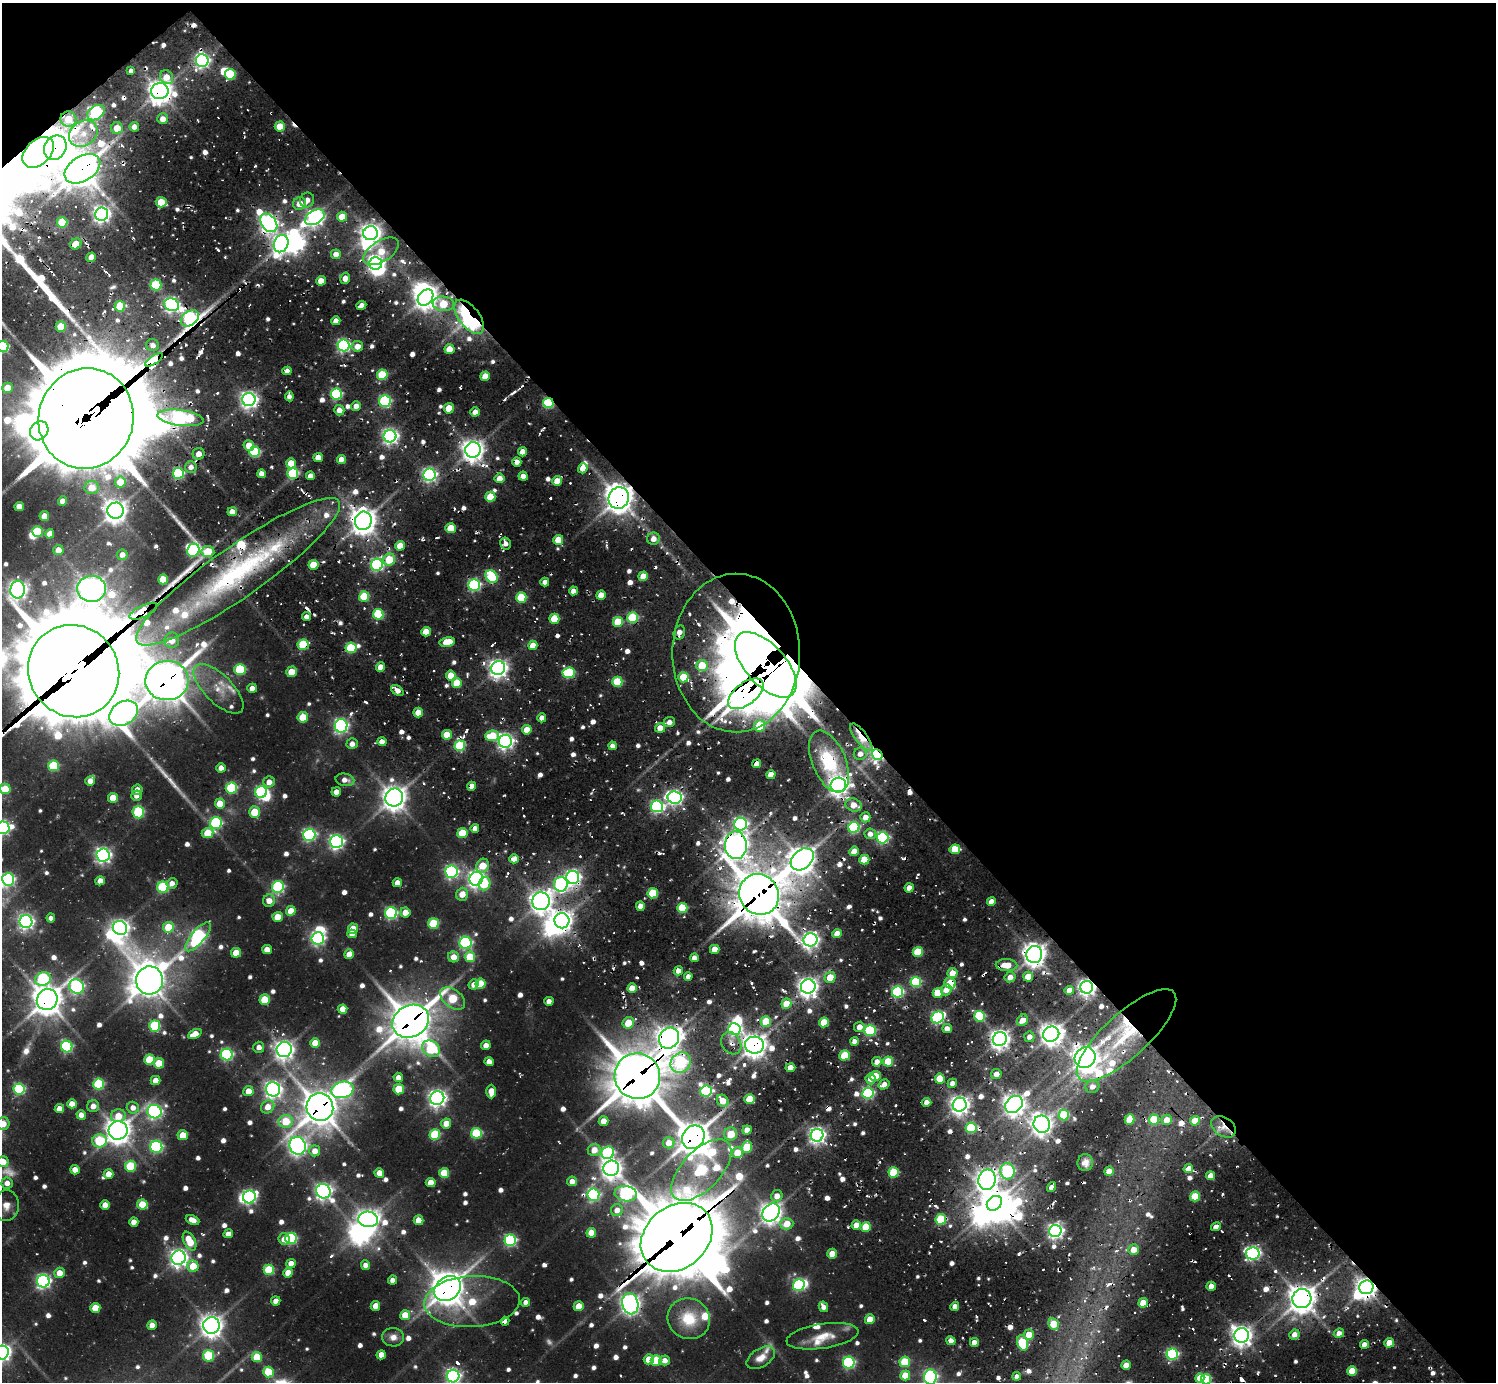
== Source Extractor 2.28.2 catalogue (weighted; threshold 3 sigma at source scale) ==
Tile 3 of 4 x 4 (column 3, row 1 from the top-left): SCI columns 3256-4749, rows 4754-6133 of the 6308 x 6285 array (HDU 1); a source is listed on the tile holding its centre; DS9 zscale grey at full resolution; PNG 1498 x 1384 px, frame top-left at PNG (2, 3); each listed source drawn as its Kron ellipse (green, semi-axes under 4 px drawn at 4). Shown black and unused: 46% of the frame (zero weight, under 2 of 3 exposures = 12% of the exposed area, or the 3 px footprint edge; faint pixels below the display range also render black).
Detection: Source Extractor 2.28.2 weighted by HDU 2 'WHT'; one run over the whole footprint, this tile lists its part. Background 0.152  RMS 0.011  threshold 0.051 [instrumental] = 3 sigma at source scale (4.5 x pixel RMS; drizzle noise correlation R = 1.50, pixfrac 1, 0.05/0.05 arcsec/px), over >= 5 px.
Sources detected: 910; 5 too faint to see at this stretch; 31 inside a brighter object's white glare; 46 cosmic-ray / hot-pixel residue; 3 long thin detections or spike segments (spike, bleed or trail) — neither listed nor drawn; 23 inside a brighter listed object's ellipse — not listed separately; of the other 802, all 500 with FLUX_AUTO >= 7.86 (the completeness limit of this list) listed and drawn (302 fainter detections not listed), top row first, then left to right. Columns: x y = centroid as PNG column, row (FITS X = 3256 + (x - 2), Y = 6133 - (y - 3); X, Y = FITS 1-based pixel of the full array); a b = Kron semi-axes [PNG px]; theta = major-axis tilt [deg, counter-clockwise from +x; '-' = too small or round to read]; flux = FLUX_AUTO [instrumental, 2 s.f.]
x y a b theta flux
202 61 6 6 - 370
131 71 4 4 - 7.9
230 74 5 5 - 69
167 77 7 6 - 17
160 91 9 8 - 1300
96 113 9 6 35 230
68 119 8 7 - 27
163 119 5 5 - 12
134 127 5 4 - 9.2
280 127 5 5 - 38
117 128 6 6 - 21
83 134 15 12 33 29
55 148 13 10 58 2200
38 152 18 12 44 1100
82 169 19 12 32 2700
307 200 7 7 - 9.7
161 202 5 5 - 42
299 203 7 6 - 17
102 214 6 6 - 580
315 217 10 6 30 530
342 217 5 5 - 31
62 222 5 5 - 66
269 223 10 7 -52 640
370 233 7 7 - 970
76 244 6 5 - 26
281 244 9 7 67 650
381 251 20 10 33 28
336 254 5 5 - 14
91 257 5 4 - 24
376 263 6 6 - 480
345 278 6 4 76 14
321 281 5 4 - 21
156 285 5 5 - 110
426 297 9 7 49 1200
443 304 11 7 -5 44
172 305 7 6 - 410
361 305 5 4 - 9.7
120 306 5 5 - 43
469 317 20 10 -53 180
190 318 10 7 34 280
336 321 4 4 - 12
61 327 5 5 - 32
153 345 6 6 - 8.7
344 345 6 6 - 290
357 346 6 5 - 14
3 347 5 5 - 150
449 349 5 4 - 26
154 360 10 4 35 1400
287 371 4 4 - 9.9
382 375 5 5 - 75
485 376 5 4 - 24
8 388 5 5 - 26
336 394 5 5 - 170
289 396 5 4 - 8.1
249 400 6 6 - 620
385 401 6 6 - 150
548 403 5 5 - 140
356 406 5 4 - 8.4
449 408 5 5 - 32
339 410 5 5 - 11
475 412 5 4 - 11
86 418 50 47 73 27000
180 418 23 8 -7 390
39 431 10 8 53 1100
390 436 6 6 - 510
249 445 5 5 - 20
473 450 8 7 - 1100
255 452 5 5 - 130
522 452 5 4 - 17
199 454 6 5 - 12
318 457 5 4 - 18
342 460 4 4 - 21
517 462 4 4 - 9.6
291 463 5 5 - 26
191 467 6 5 - 8.1
583 468 5 4 - 15
178 473 5 5 - 150
293 473 5 5 - 110
261 474 4 4 - 9.4
429 475 6 6 - 360
310 476 4 4 - 12
523 476 4 4 - 13
499 478 5 5 - 15
557 481 5 4 - 21
120 482 5 5 - 31
92 488 7 6 - 20
490 497 5 5 - 43
619 498 11 10 - 1600
62 501 4 4 - 10
19 507 5 4 - 16
115 511 8 8 - 1100
232 512 5 4 - 13
44 516 5 5 - 13
363 521 9 8 - 1500
451 528 5 5 - 39
37 531 5 5 - 55
50 534 5 4 - 11
653 539 6 6 - 12
558 540 5 5 - 33
505 543 6 5 - 8.1
400 546 5 4 - 24
58 550 5 5 - 11
193 550 7 6 - 150
208 551 6 5 - 36
122 555 5 5 - 8.8
389 560 6 6 - 40
313 565 5 5 - 40
377 565 6 6 - 240
238 572 123 25 35 260
491 576 7 5 -52 110
643 576 5 4 - 25
163 579 5 5 - 34
545 582 4 4 - 10
474 585 6 5 - 220
91 589 14 13 - 1200
18 590 9 7 82 680
573 591 4 4 - 9.8
601 595 5 4 - 19
364 596 5 5 - 73
521 597 5 5 - 75
143 611 15 6 26 710
378 614 5 5 - 92
306 617 4 4 - 9.3
633 618 5 5 - 100
554 619 5 5 - 43
618 622 5 5 - 49
426 632 5 4 - 25
679 632 7 5 75 11
172 640 8 7 - 12
447 642 7 4 12 32
303 645 5 5 - 93
533 645 5 4 - 19
351 648 5 5 - 87
736 653 79 64 -90 1600
702 665 5 5 - 37
766 665 40 20 -48 9300
381 667 4 4 - 17
498 668 7 6 - 750
240 670 5 5 - 96
74 671 47 45 -51 26000
292 672 5 5 - 28
569 673 6 5 - 110
451 675 5 5 - 28
683 677 5 5 - 47
167 681 21 19 5 3100
617 682 5 5 - 67
457 683 5 5 - 43
252 688 5 4 - 11
218 689 32 14 -45 34
397 690 7 4 -35 11
746 694 21 11 38 760
418 712 5 4 - 25
123 713 15 11 33 720
303 717 5 5 - 50
542 718 4 4 - 9.6
669 722 5 5 - 10
341 726 6 6 - 360
759 726 6 5 - 60
660 728 5 5 - 18
527 730 5 4 - 24
447 735 5 5 - 34
492 736 7 5 5 43
861 737 17 6 -53 46
505 741 6 6 - 530
382 742 4 4 - 13
352 744 5 5 - 9.3
460 746 5 5 - 100
612 746 4 4 - 9.3
860 754 6 6 - 11
877 755 6 4 -50 320
829 761 33 17 -67 83
757 764 4 4 - 13
53 766 5 5 - 82
221 768 4 4 - 12
771 775 5 4 - 23
345 780 9 6 -12 9.8
90 781 5 5 - 12
269 782 5 5 - 12
838 785 8 7 - 770
472 786 4 4 - 13
231 788 5 5 - 120
5 789 5 5 - 36
137 790 5 5 - 9.9
261 792 6 6 - 200
336 792 5 4 - 12
136 796 5 5 - 8.1
394 797 9 8 - 1300
113 798 5 5 - 27
675 798 7 6 - 440
220 804 5 5 - 25
854 805 8 6 -19 19
657 806 6 6 - 250
138 812 6 6 - 110
254 812 5 5 - 40
865 817 5 5 - 13
216 823 6 6 - 150
740 824 6 6 - 360
854 827 5 5 - 160
2 828 7 6 - 370
475 828 4 4 - 11
208 833 6 5 - 42
462 833 5 5 - 50
870 834 6 5 - 10
309 835 6 6 - 260
883 838 6 5 - 220
336 842 6 6 - 380
736 845 14 11 -87 1500
955 849 5 5 - 43
854 851 5 4 - 20
103 855 6 6 - 470
514 859 5 4 - 20
802 859 13 9 42 1400
864 860 5 5 - 35
483 866 7 6 - 32
451 872 6 6 - 280
573 877 6 6 - 440
8 879 6 6 - 230
476 879 7 6 - 600
100 881 5 4 - 11
172 883 5 5 - 8
397 883 4 4 - 12
485 884 7 5 70 48
561 884 7 7 - 250
163 887 5 5 - 130
278 887 6 6 - 180
909 888 4 4 - 14
653 893 5 5 - 68
462 894 6 6 - 18
759 894 21 19 -55 4100
269 901 6 6 - 14
541 901 9 8 - 990
991 901 4 4 - 11
640 906 5 4 - 13
682 908 5 5 - 65
291 911 5 5 - 22
405 912 5 5 - 16
391 913 6 6 - 210
278 917 5 5 - 27
51 918 4 4 - 8
562 921 7 7 - 870
26 922 6 6 - 430
433 923 5 5 - 75
168 927 5 5 - 39
120 928 7 7 - 670
353 929 5 5 - 28
352 934 4 4 - 10
837 934 4 4 - 19
198 937 18 6 50 320
318 938 6 6 - 310
810 940 7 6 - 510
466 943 6 6 - 230
267 949 5 4 - 15
715 949 5 4 - 21
918 952 5 5 - 60
236 953 5 5 - 34
349 954 5 4 - 18
1034 954 8 8 - 1100
454 957 5 5 - 16
470 957 5 5 - 47
694 958 4 4 - 9.4
1007 965 11 6 -2 24
678 971 4 4 - 9.8
952 973 5 5 - 22
688 976 4 4 - 8.4
830 977 5 5 - 26
1010 977 5 5 - 11
1028 977 5 5 - 24
43 979 8 6 22 160
149 980 14 13 - 2100
916 982 5 5 - 120
950 983 6 5 - 42
473 984 5 4 - 8.9
481 984 5 5 - 49
77 986 8 7 - 270
808 987 7 7 - 870
1087 987 6 6 - 620
632 988 4 4 - 19
946 990 6 5 - 15
1069 990 5 4 - 14
897 992 5 5 - 190
938 993 5 5 - 38
453 998 14 9 -38 68
265 999 5 5 - 45
47 1000 11 10 - 1900
549 1001 4 4 - 11
786 1004 5 5 - 29
343 1009 5 4 - 22
979 1016 5 5 - 110
938 1017 6 5 - 220
1022 1020 6 5 - 14
411 1021 19 15 29 3200
766 1021 5 5 - 56
824 1022 5 5 - 39
628 1023 6 5 - 30
155 1026 5 5 - 100
859 1027 5 5 - 13
734 1029 6 5 - 260
947 1029 5 4 - 12
870 1030 5 5 - 140
195 1034 7 4 25 18
1051 1034 8 7 - 1100
1126 1035 64 22 42 150
1029 1037 5 5 - 9.2
669 1038 11 9 55 1200
1000 1039 7 7 - 830
854 1041 4 4 - 8.9
315 1043 5 5 - 24
731 1043 12 9 -58 11
486 1045 5 4 - 11
754 1045 9 8 - 1200
67 1046 6 5 - 170
259 1047 5 5 - 9.1
284 1049 8 7 - 800
431 1049 9 7 -33 110
227 1054 6 6 - 220
845 1055 5 5 - 66
1085 1058 11 10 - 1200
149 1060 5 5 - 42
489 1062 5 4 - 11
877 1062 5 4 - 11
888 1062 5 5 - 55
159 1063 5 5 - 34
681 1063 11 9 46 160
790 1068 5 4 - 16
996 1074 5 5 - 12
637 1076 23 22 - 4600
875 1076 5 5 - 32
398 1077 5 4 - 10
870 1079 5 5 - 9.9
940 1079 5 5 - 41
155 1080 5 4 - 15
952 1083 5 4 - 10
99 1084 5 5 - 110
884 1084 6 4 32 10
1092 1087 7 6 - 8.2
19 1089 5 5 - 170
273 1089 7 7 - 590
399 1089 5 5 - 40
342 1090 11 8 14 400
248 1091 5 5 - 18
706 1091 6 5 - 150
491 1092 7 5 -89 17
868 1093 5 5 - 210
437 1098 7 7 - 670
750 1099 5 5 - 43
723 1101 6 5 - 24
927 1102 4 4 - 11
72 1104 5 4 - 13
1014 1104 9 7 41 1000
960 1105 7 6 - 780
93 1106 6 6 - 10
268 1107 7 6 - 17
320 1107 14 13 - 2500
133 1108 6 6 - 11
59 1109 4 4 - 16
154 1112 7 6 - 340
81 1115 5 4 - 12
1064 1115 5 5 - 84
118 1116 7 6 - 22
1129 1119 5 4 - 28
1154 1120 5 5 - 55
1167 1120 5 5 - 17
286 1121 7 6 - 43
603 1121 5 4 - 15
1195 1121 5 4 - 33
446 1123 5 5 - 18
3 1124 6 6 - 14
1042 1124 9 8 - 900
1224 1127 13 9 -33 14
971 1128 5 5 - 94
118 1130 9 9 - 1400
747 1130 5 4 - 16
476 1133 5 5 - 89
435 1134 5 5 - 89
731 1134 6 6 - 29
183 1135 5 5 - 32
817 1135 6 6 - 580
693 1137 12 10 50 2200
100 1141 7 6 - 80
669 1143 6 5 - 17
298 1146 9 8 - 650
156 1147 6 6 - 200
747 1147 6 5 - 65
594 1150 6 6 - 14
315 1151 5 5 - 15
608 1153 6 6 - 170
737 1153 6 5 - 30
3 1162 5 5 - 18
1085 1163 8 8 - 8.3
130 1166 5 5 - 70
611 1168 8 7 - 940
1188 1169 5 4 - 21
75 1170 5 4 - 14
701 1170 38 19 46 220
1007 1171 8 7 - 200
1109 1171 5 4 - 17
894 1172 5 5 - 81
379 1173 5 4 - 17
444 1173 5 5 - 44
109 1174 5 5 - 20
1211 1176 4 4 - 19
987 1180 10 8 81 940
572 1181 5 4 - 11
431 1182 5 4 - 18
7 1183 6 5 - 9.5
1051 1187 5 4 - 11
323 1191 7 7 - 560
626 1194 11 7 -8 260
593 1195 6 6 - 200
777 1196 6 5 - 13
1195 1196 5 5 - 60
249 1197 6 6 - 300
994 1203 8 6 40 1300
105 1205 4 4 - 15
142 1205 5 5 - 38
6 1206 15 12 84 14
617 1210 6 6 - 11
771 1213 10 7 47 1000
368 1219 10 8 -2 1100
941 1219 5 5 - 85
193 1220 7 4 -23 13
418 1220 5 5 - 19
134 1222 4 4 - 12
787 1224 6 6 - 25
856 1225 5 4 - 15
866 1227 5 5 - 49
1216 1227 5 4 - 8.4
1055 1231 6 6 - 470
591 1233 5 5 - 27
228 1234 5 4 - 11
677 1237 39 31 40 9200
291 1238 6 5 - 160
284 1239 6 5 - 12
510 1240 6 6 - 190
190 1241 10 5 -64 37
1134 1250 5 5 - 19
1253 1253 7 6 - 350
832 1254 5 5 - 22
179 1258 7 7 - 660
291 1263 5 4 - 14
365 1265 5 4 - 9.3
193 1266 6 5 - 33
269 1270 5 5 - 75
60 1273 5 5 - 18
288 1273 5 4 - 23
392 1280 4 4 - 8.8
43 1281 6 6 - 380
799 1285 6 6 - 210
1211 1286 4 4 - 12
1366 1287 7 7 - 990
447 1289 14 11 39 2100
1302 1298 10 9 - 1500
276 1301 4 4 - 11
472 1302 48 25 3 76
526 1302 4 4 - 8.4
1143 1303 5 4 - 27
630 1304 10 8 -79 870
375 1306 5 4 - 14
579 1306 5 4 - 27
955 1306 4 4 - 11
823 1307 5 4 - 9
95 1308 5 5 - 30
405 1315 5 5 - 29
689 1319 21 20 - 45
870 1319 5 4 - 25
505 1321 4 3 - 180
1054 1324 6 5 - 44
152 1325 5 4 - 13
211 1325 8 8 - 1100
1339 1333 5 4 - 11
1294 1334 5 5 - 10
1029 1335 5 5 - 23
1242 1335 7 7 - 940
822 1336 36 12 9 27
393 1337 11 9 -1 10
951 1341 5 4 - 11
974 1342 4 4 - 11
1022 1343 8 5 -71 88
1389 1343 5 4 - 25
1364 1344 4 4 - 11
2 1353 7 6 - 620
1172 1354 5 5 - 200
381 1355 4 4 - 14
209 1356 5 5 - 81
257 1357 5 5 - 42
761 1358 16 9 32 13
649 1359 5 5 - 26
665 1360 5 5 - 9.3
656 1361 5 5 - 62
905 1362 5 5 - 64
849 1363 6 6 - 190
1126 1365 5 4 - 15
1352 1371 5 5 - 46
268 1372 5 5 - 57
905 1375 5 5 - 32
453 1376 6 6 - 390
1017 1376 4 4 - 8.1
930 1377 7 6 - 310
1200 1378 5 4 - 22
1206 1379 5 5 - 82
Overlapping masked pixels (flux is a lower limit): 77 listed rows (the first 20) at x y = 160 91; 68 119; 83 134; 55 148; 38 152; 82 169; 269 223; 172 305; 469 317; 190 318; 154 360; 548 403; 86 418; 180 418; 249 445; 318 457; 583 468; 293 473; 619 498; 363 521
Isophote crosses this tile's border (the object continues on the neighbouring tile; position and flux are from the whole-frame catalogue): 12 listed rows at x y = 3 347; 74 671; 5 789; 2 828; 8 879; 3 1124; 3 1162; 2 1353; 453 1376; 930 1377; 1200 1378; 1206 1379